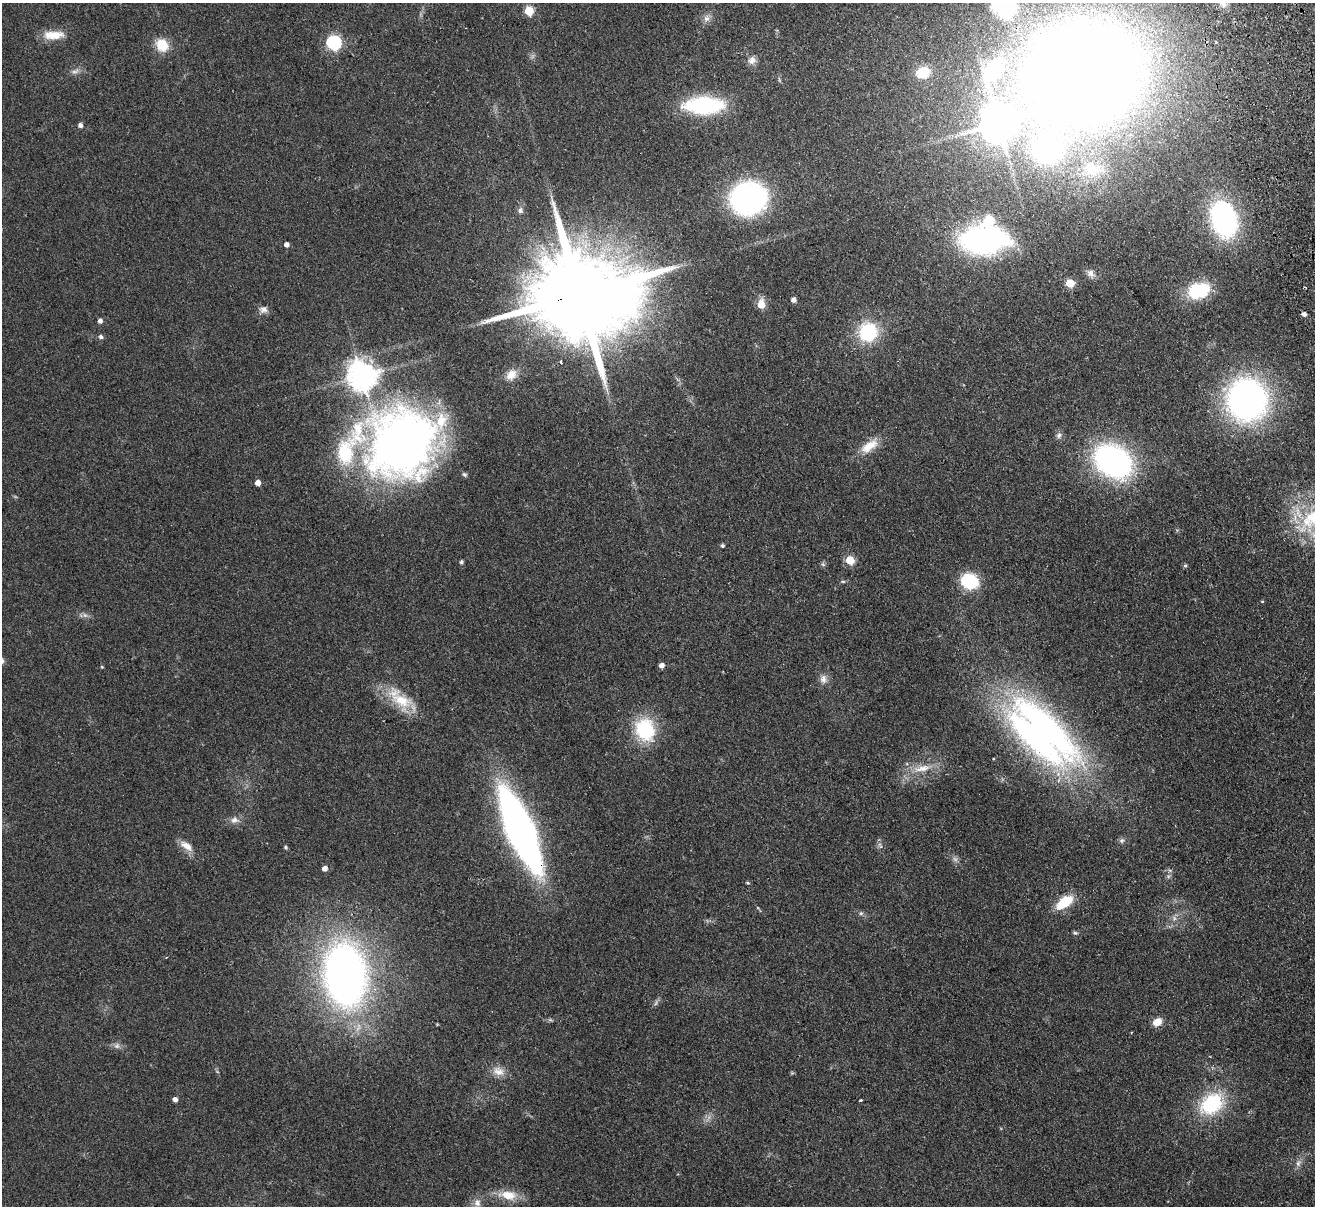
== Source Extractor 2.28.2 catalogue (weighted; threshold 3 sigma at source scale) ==
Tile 10 of 4 x 4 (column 2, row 3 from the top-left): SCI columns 1369-2681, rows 1495-2698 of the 5362 x 5274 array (HDU 1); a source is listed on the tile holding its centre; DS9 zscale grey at full resolution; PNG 1317 x 1208 px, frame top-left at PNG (2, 3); no overlay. Shown black and unused: <1% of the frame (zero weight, under 2 of 3 exposures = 3% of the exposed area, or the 3 px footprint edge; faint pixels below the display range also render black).
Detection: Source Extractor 2.28.2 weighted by HDU 2 'WHT'; one run over the whole footprint, this tile lists its part. Background 0.101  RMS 0.0086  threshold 0.0385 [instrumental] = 3 sigma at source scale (4.5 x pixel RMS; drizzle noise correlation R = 1.50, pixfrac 1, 0.05/0.05 arcsec/px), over >= 5 px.
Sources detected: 90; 3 too faint to see at this stretch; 2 inside a brighter object's white glare — not listed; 6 inside a brighter listed object's ellipse — not listed separately; the other 79 listed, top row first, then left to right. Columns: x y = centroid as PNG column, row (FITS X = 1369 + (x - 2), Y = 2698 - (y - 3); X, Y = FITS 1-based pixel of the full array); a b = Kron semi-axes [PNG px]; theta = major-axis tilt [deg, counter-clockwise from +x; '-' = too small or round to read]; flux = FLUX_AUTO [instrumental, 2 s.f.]
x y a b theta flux
1223 3 16 7 -34 6.8
1006 8 14 13 - 100
529 11 5 5 - 38
707 18 11 8 56 4.5
53 35 27 10 2 15
334 43 7 6 - 150
162 45 14 12 -53 19
752 60 12 10 51 5.1
75 71 12 5 17 3.4
923 73 14 12 7 19
1082 74 109 81 26 2000
779 80 6 4 -71 1.1
704 105 27 11 1 140
999 123 10 10 - 2400
80 125 5 4 - 3.2
1092 171 20 15 11 15
748 198 23 20 16 310
520 210 9 7 -84 2.9
1224 219 25 17 -71 220
982 240 36 21 3 250
287 245 5 4 - 4
1091 273 12 9 -49 4.5
1070 283 5 5 - 26
1199 290 24 16 18 46
580 294 35 22 8 25000
794 300 4 4 - 4
761 305 8 6 89 12
263 310 11 9 9 4.3
1304 314 5 4 - 2.9
100 321 5 4 - 3.6
868 332 16 16 - 59
101 337 6 5 - 2.3
511 375 16 13 50 9.6
362 376 9 9 - 1300
1247 400 33 31 -87 340
1059 435 8 7 - 2.9
401 443 81 73 57 520
869 446 27 12 37 16
1113 461 33 24 -34 220
258 483 5 5 - 5.5
722 546 4 4 - 1.8
850 560 5 5 - 30
461 562 5 4 - 1.9
823 564 7 5 -44 1.6
1185 566 6 4 -69 1.4
843 581 6 4 -1 1.1
969 581 14 12 -22 53
1262 601 5 3 - 0.65
85 615 7 6 - 2.4
662 665 5 5 - 4.4
102 667 4 4 - 0.86
823 679 12 9 -87 5.4
401 700 34 21 -31 30
1045 729 126 31 -44 310
645 730 21 17 -68 63
993 759 3 2 - 0.9
922 768 28 10 10 16
234 820 11 9 11 5
520 830 67 19 -67 520
1122 840 7 7 - 2.2
186 846 19 9 -33 8.6
285 847 5 5 - 1.3
325 869 5 5 - 5.1
747 883 5 4 - 1
1064 902 17 9 35 29
861 913 6 5 - 1.7
1174 918 6 6 - 2.6
1075 933 7 5 -10 1.5
345 975 53 35 -84 510
550 1020 7 4 -18 1.3
1157 1022 10 7 34 9.5
117 1046 9 8 - 3.3
498 1071 17 12 -15 9
175 1100 4 4 - 4.1
861 1100 3 3 - 3
1212 1104 29 21 37 59
1298 1163 10 7 73 3.6
508 1195 24 12 -7 16
477 1203 12 10 -86 5.6
Overlapping masked pixels (flux is a lower limit): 3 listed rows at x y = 1082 74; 580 294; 520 830
Isophote crosses this tile's border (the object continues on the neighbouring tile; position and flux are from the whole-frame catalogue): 2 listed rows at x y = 1223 3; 1006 8